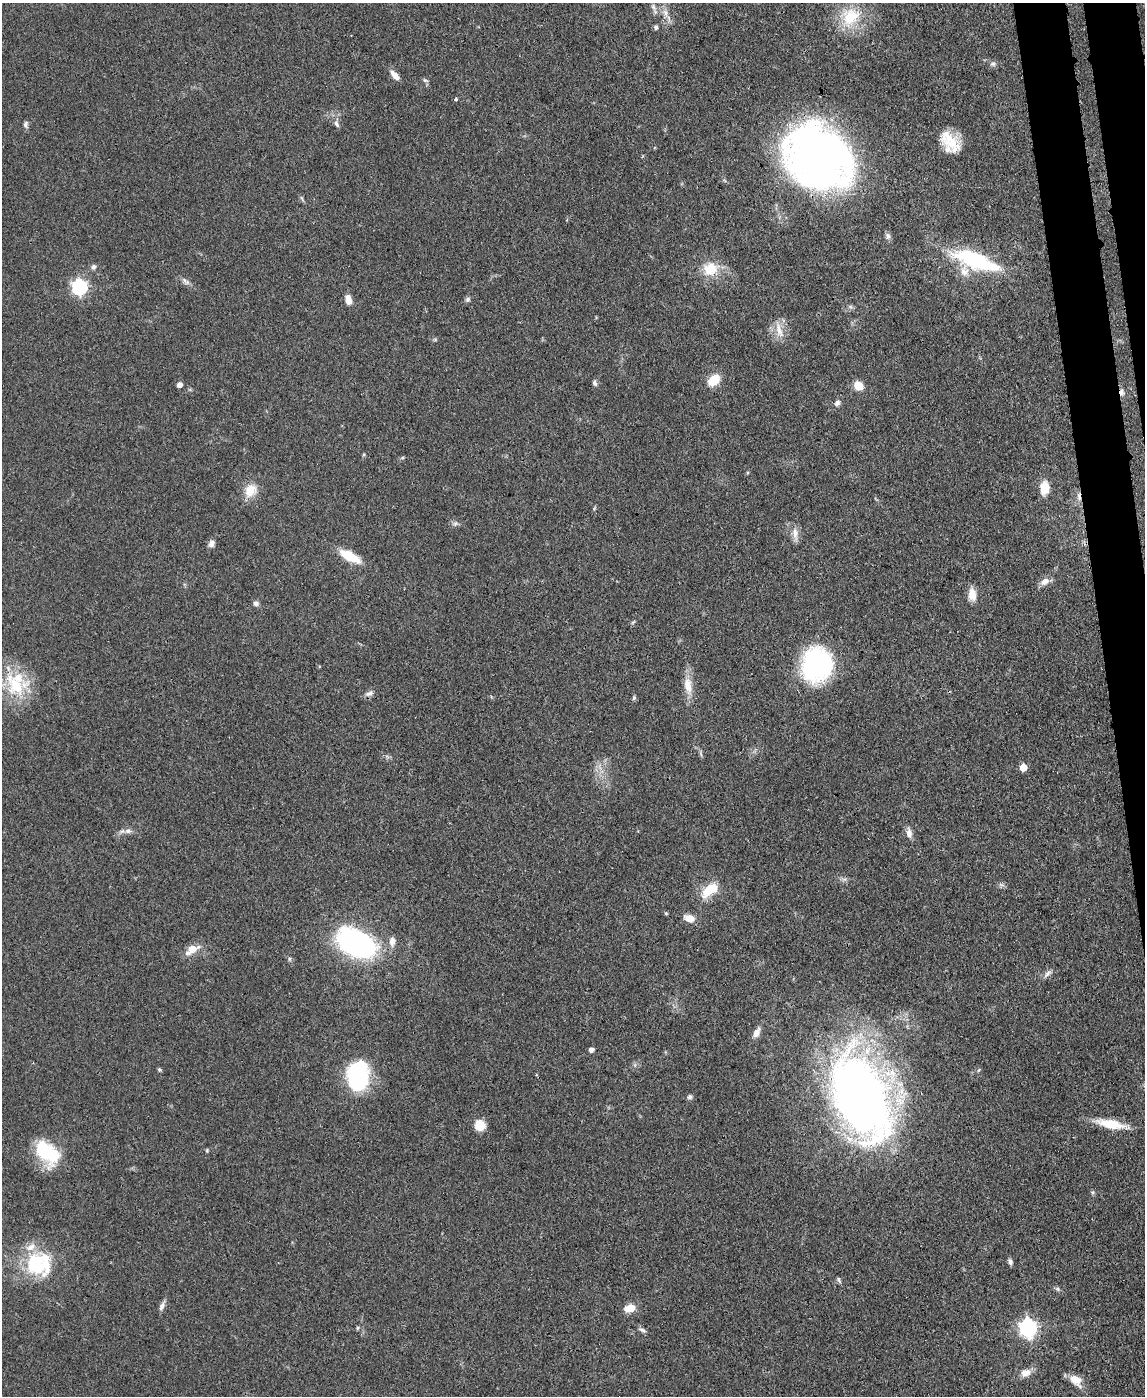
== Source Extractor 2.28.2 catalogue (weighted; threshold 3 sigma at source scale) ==
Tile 6 of 4 x 3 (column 2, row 2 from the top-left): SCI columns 1216-2358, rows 1593-2986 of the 4715 x 4692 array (HDU 1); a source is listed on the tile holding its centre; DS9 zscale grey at full resolution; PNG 1147 x 1398 px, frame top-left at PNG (2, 3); no overlay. Shown black and unused: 3% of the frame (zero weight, under 3 of 4 exposures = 9% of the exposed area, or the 3 px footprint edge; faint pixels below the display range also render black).
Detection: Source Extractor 2.28.2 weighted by HDU 2 'WHT'; one run over the whole footprint, this tile lists its part. Background 0.081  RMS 0.0043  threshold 0.0196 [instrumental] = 3 sigma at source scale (4.5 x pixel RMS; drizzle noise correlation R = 1.50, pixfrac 1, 0.05/0.05 arcsec/px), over >= 5 px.
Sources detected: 78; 2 cosmic-ray / hot-pixel residue — not listed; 4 inside a brighter listed object's ellipse — not listed separately; the other 72 listed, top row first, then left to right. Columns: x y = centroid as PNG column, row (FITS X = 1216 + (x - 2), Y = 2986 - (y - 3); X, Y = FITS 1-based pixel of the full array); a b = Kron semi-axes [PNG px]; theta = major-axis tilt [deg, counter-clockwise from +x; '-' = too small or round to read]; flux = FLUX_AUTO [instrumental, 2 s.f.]
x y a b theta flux
653 7 14 6 -74 2
665 12 10 6 -72 2.3
851 17 28 23 48 18
656 27 5 4 - 1.2
993 64 7 5 19 1.1
395 75 12 6 -48 3.4
425 80 8 5 -29 0.82
456 99 3 3 - 1.9
25 124 8 6 71 1.2
336 124 10 5 -61 1.4
950 141 28 16 -44 12
818 157 57 47 -46 310
888 236 9 6 -83 1.3
975 260 58 17 -20 42
93 267 7 6 - 1.1
710 269 21 17 15 11
185 280 9 5 -46 1.4
79 287 7 6 - 110
468 299 6 6 - 1.1
348 300 10 7 -78 3.6
779 330 24 8 -71 4.7
713 380 13 9 43 9.2
595 383 8 5 -61 1
179 385 4 4 - 3
858 385 9 8 - 6.2
837 403 8 7 - 1.6
1044 488 13 8 89 8.3
250 490 18 14 57 6.9
455 524 6 6 - 1.1
795 533 17 8 -84 3.3
211 543 9 6 64 2
350 556 21 9 -28 13
1044 581 13 8 35 3.1
972 594 16 9 -86 4.6
256 603 7 6 - 1.4
816 665 24 22 77 89
16 686 35 26 -36 24
688 686 23 10 -81 6.6
369 693 13 7 24 1.8
634 698 6 5 - 0.68
1023 767 5 5 - 8
128 831 9 6 0 1.7
909 833 13 7 -83 2.6
710 890 22 11 39 10
689 918 11 7 -11 4.7
392 941 10 7 88 2.9
356 944 36 22 -27 100
192 949 10 7 21 6.2
289 959 6 4 -89 0.66
1047 973 13 6 47 1.8
756 1033 12 7 63 2.8
591 1050 4 4 - 2
159 1070 5 4 - 0.68
358 1076 29 21 88 42
689 1097 7 6 - 1.1
861 1097 80 44 -67 350
1111 1124 33 9 -11 12
480 1125 11 11 - 6.3
207 1150 5 4 - 0.52
47 1152 30 17 -44 25
1092 1192 6 5 - 0.69
1010 1262 8 5 -75 1.2
38 1264 33 29 -13 32
839 1280 9 4 -72 0.74
1057 1289 7 5 -21 0.87
162 1306 14 5 67 1.8
630 1308 10 7 14 6.5
357 1328 5 4 - 0.52
1028 1328 7 7 - 170
642 1330 10 4 -24 1.2
1026 1373 14 10 20 3.6
1075 1380 17 11 -41 5.2